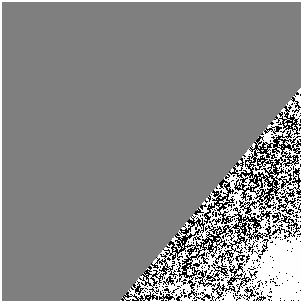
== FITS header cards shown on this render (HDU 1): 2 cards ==
NAXIS1  =                  299
NAXIS2  =                  299

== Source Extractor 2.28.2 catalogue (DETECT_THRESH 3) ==
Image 299 x 299 px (HDU 1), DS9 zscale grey, 1 PNG px = 1 image px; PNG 303 x 303 px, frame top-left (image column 1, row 299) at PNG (2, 2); no overlay
Background 0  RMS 0.0036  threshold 0.0109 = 3 sigma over >= 5 px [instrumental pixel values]
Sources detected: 39; all 39 listed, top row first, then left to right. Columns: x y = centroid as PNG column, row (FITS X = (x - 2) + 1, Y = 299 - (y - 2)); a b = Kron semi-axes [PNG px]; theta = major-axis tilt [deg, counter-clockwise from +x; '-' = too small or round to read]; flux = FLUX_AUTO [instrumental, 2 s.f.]
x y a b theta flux
300 93 3 2 - 0.36
298 97 4 3 - 5.5
267 138 6 4 73 44
246 153 4 3 - 6.1
267 165 3 3 - 2.4
231 178 7 5 -17 0.44
232 185 3 3 - 1.7
237 197 4 4 - 15
229 208 3 3 - 1.3
205 210 3 3 - 1.4
232 212 3 3 - 0.35
264 221 5 3 - 0.22
219 224 3 3 - 0.39
192 228 3 3 - 1.1
192 232 4 3 - 3
204 234 3 3 - 1.5
191 239 5 3 - 2.3
282 244 8 6 1 0.69
298 245 6 5 - 0.96
273 249 6 5 - 0.75
284 249 6 5 - 0.6
265 257 5 5 - 1.3
289 257 6 5 - 3.8
280 260 8 6 -10 4.1
250 262 5 4 - 0.46
170 264 3 3 - 2.1
291 266 7 7 - 25
296 271 10 5 -63 3.4
263 273 7 4 86 4.3
179 283 4 3 - 0.21
171 286 4 4 - 0.84
187 286 5 4 - 0.62
209 288 5 3 - 0.28
200 289 6 5 - 0.6
178 293 4 4 - 0.63
275 293 4 4 - 2
287 293 5 5 - 6.5
229 298 4 4 - 1.6
186 299 4 3 - 0.63
At the frame edge (FLAGS 8, measured only in part): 6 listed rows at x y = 300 93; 298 97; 298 245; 291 266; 229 298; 186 299